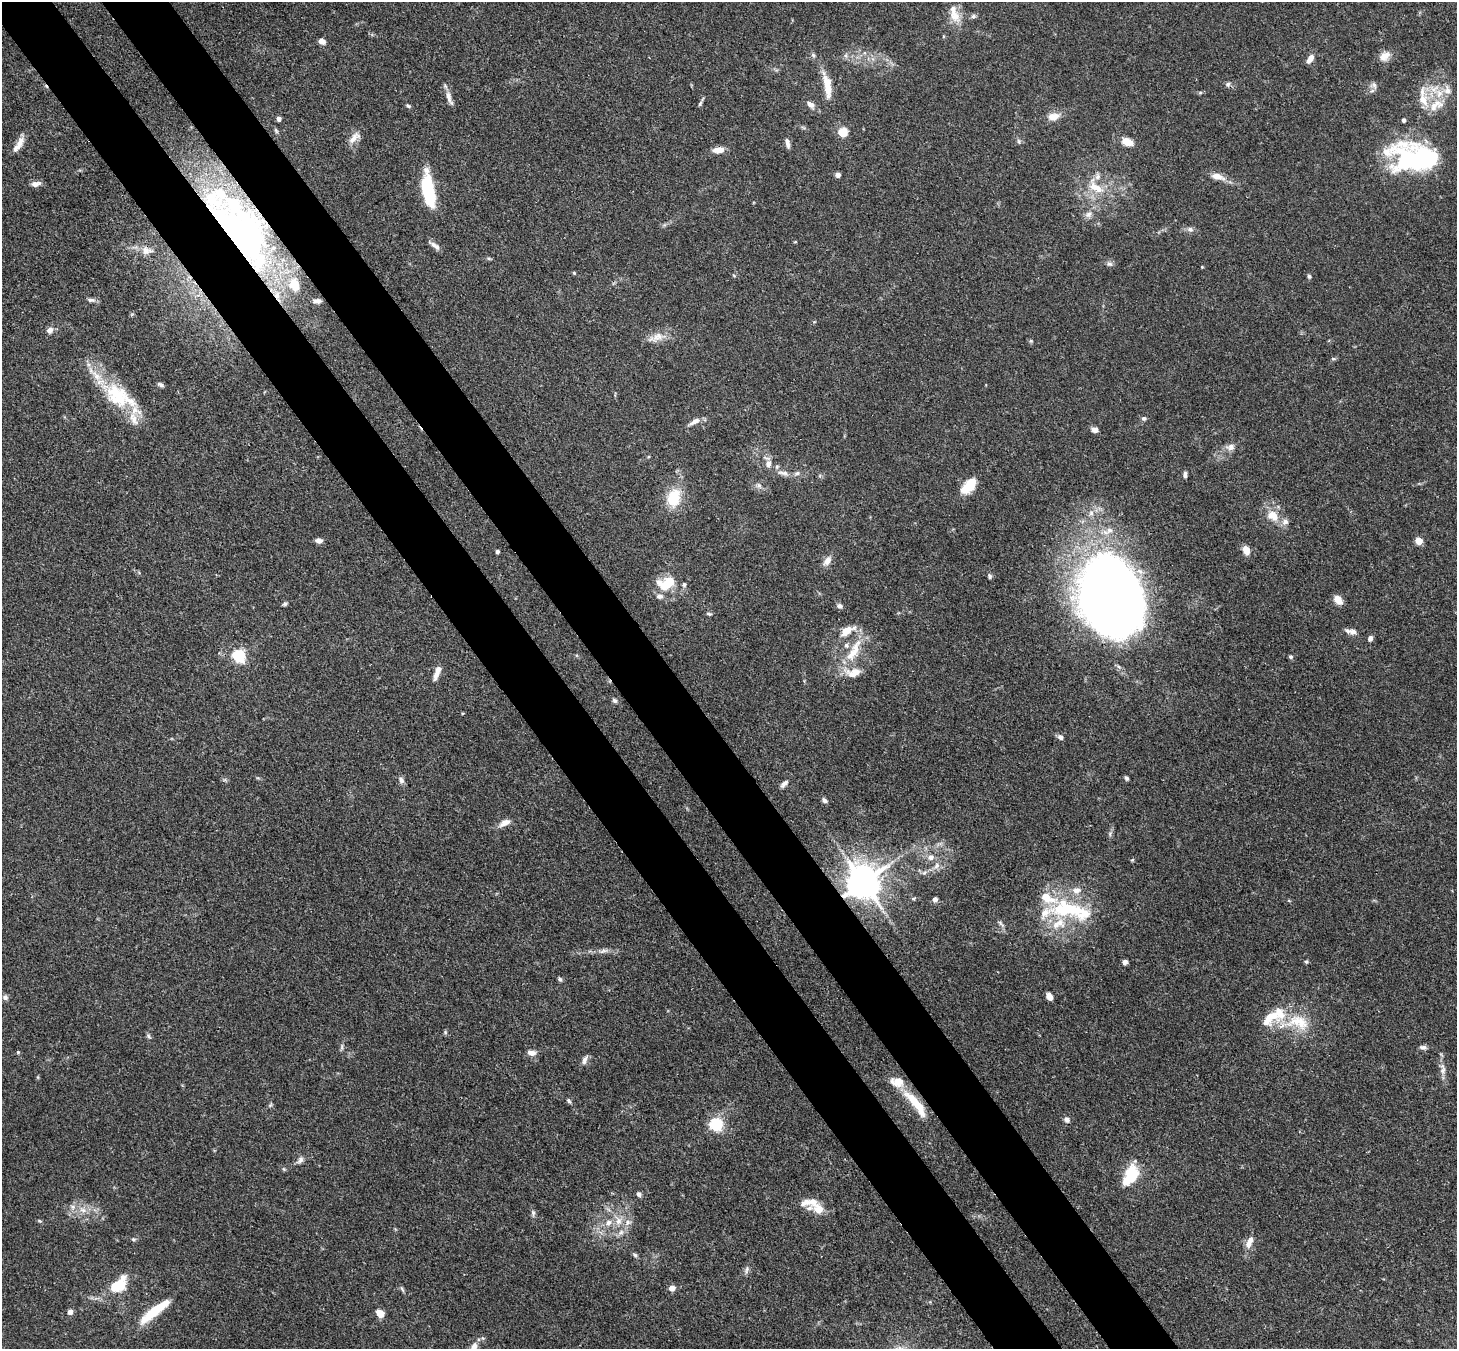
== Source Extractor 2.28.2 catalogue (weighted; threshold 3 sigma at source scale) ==
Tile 11 of 4 x 4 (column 3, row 3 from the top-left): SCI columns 2987-4441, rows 1558-2904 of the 5973 x 5945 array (HDU 1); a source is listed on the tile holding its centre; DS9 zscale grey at full resolution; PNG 1459 x 1351 px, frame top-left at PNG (2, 2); no overlay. Shown black and unused: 9% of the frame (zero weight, under 3 of 4 exposures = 7% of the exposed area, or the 3 px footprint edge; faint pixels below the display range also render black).
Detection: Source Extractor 2.28.2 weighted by HDU 2 'WHT'; one run over the whole footprint, this tile lists its part. Background 0.154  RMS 0.0047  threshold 0.021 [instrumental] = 3 sigma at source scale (4.5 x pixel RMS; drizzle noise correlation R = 1.50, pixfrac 1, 0.05/0.05 arcsec/px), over >= 5 px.
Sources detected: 174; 3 inside a brighter object's white glare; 2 cosmic-ray / hot-pixel residue — not listed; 30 inside a brighter listed object's ellipse — not listed separately; the other 139 listed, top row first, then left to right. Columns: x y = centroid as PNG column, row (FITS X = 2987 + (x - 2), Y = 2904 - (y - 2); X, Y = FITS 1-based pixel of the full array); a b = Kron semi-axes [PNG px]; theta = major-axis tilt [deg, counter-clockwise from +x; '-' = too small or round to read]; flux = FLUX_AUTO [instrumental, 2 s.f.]
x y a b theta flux
954 14 28 11 -71 7.1
973 16 7 5 22 1.1
322 41 7 5 -22 2.7
813 55 7 5 -47 0.9
1385 56 15 11 43 4.2
1310 58 11 6 58 3.2
827 85 33 9 -80 9.4
1374 85 11 8 -68 2
1200 93 6 4 19 0.62
1439 94 12 9 64 5.8
1423 97 32 11 -82 8.8
449 98 21 6 -70 3
700 104 7 4 63 0.84
810 104 10 6 -38 2.6
408 106 7 4 -31 0.78
1054 116 14 8 12 4.9
279 119 4 4 - 1.9
1404 120 4 3 - 1.3
843 132 8 7 - 9
354 138 21 9 42 4.2
1019 141 7 5 -82 0.91
1127 142 12 8 -21 5.5
787 143 12 5 -77 2.1
19 144 23 7 58 4.5
718 150 13 7 5 4.5
1414 159 49 33 -16 66
838 175 5 5 - 1.8
1217 176 19 8 -15 4.5
36 184 13 6 9 2.6
1096 187 28 13 -42 12
429 197 20 10 -90 20
1088 214 10 7 36 2.2
1190 229 9 7 -12 1.6
241 234 90 45 -51 160
795 242 5 3 - 0.39
433 245 13 6 -35 2
145 250 11 8 -85 2.7
1109 264 8 7 - 1.3
1202 267 4 3 - 0.39
574 273 5 4 - 0.54
734 276 6 3 -21 0.48
1309 276 6 4 -72 0.84
91 300 11 5 -4 1.5
317 301 11 6 0 2
50 330 9 7 43 2.2
658 337 16 11 20 5.1
1031 341 5 5 - 0.66
1333 359 6 4 -1 0.67
161 385 9 5 -28 1.2
119 396 47 25 -31 30
1144 418 7 5 -1 1
694 422 15 6 29 2.9
1095 430 7 5 -15 2.5
1231 447 11 9 3 2.7
768 464 10 8 70 2.6
783 473 18 6 -6 3
1185 475 8 4 88 1.3
759 485 9 7 -38 1.6
969 486 21 11 46 9.6
674 498 17 12 78 16
1273 516 18 14 -29 7.6
319 541 7 5 -5 2.3
1419 541 5 5 - 11
1246 550 8 6 -69 6.4
497 552 4 4 - 1.4
827 561 12 7 57 3.5
990 576 7 5 -70 0.89
667 582 18 11 24 15
684 584 5 5 - 0.99
1110 592 72 38 89 510
659 596 11 7 -10 1.9
1338 600 11 7 -50 3.9
285 604 6 5 - 0.84
839 606 8 6 -19 1.4
709 614 7 4 -14 0.77
847 630 21 9 30 6.3
1353 632 9 7 -3 1.9
1370 638 5 5 - 2.2
853 652 37 13 61 14
239 655 6 5 - 75
1291 657 5 5 - 0.79
436 675 13 7 73 2.7
614 700 7 5 -44 1.1
1060 737 7 6 - 1.5
1126 778 5 4 - 0.89
401 780 10 7 -56 1.7
784 784 13 6 45 1.8
824 800 8 5 -48 1.3
505 823 16 7 27 3.5
931 857 9 8 - 2.6
1132 860 5 4 - 0.5
937 866 9 7 54 2.3
924 873 7 4 19 1
863 882 10 9 - 1200
913 898 7 3 8 0.71
935 899 6 5 - 1.4
1067 909 48 20 3 33
1001 923 12 4 -43 1.1
603 951 14 5 16 2
1306 961 5 4 - 0.67
1125 962 5 5 - 1.7
560 979 6 5 - 0.84
1049 996 7 5 -68 3
5 997 8 6 -38 1.4
1299 1022 35 19 -14 18
445 1032 6 4 -73 0.64
149 1036 7 5 -59 0.91
1423 1047 9 5 -3 1.5
18 1052 4 4 - 0.5
531 1053 10 6 -13 2.7
585 1060 13 6 66 2
1443 1069 17 7 -85 3.4
569 1101 6 5 - 0.9
916 1103 42 10 -51 14
1067 1120 7 6 - 1.9
716 1124 6 6 - 76
300 1160 12 7 43 1.9
284 1169 5 5 - 0.64
1131 1176 22 12 60 20
639 1194 7 6 - 1.2
73 1207 8 7 - 1.9
819 1209 16 12 -50 6.1
83 1210 10 7 -16 2.7
533 1213 8 5 -90 1.2
618 1221 12 9 90 4.4
628 1222 9 8 - 2.3
608 1223 10 7 41 3
621 1232 8 6 44 1.7
133 1239 6 4 5 0.74
1250 1241 13 7 49 3.1
635 1255 7 5 -37 0.92
746 1270 11 4 84 1.3
118 1285 16 9 42 19
672 1288 7 6 - 2.8
402 1289 9 4 -55 0.89
155 1311 43 9 38 16
70 1312 5 5 - 2.4
380 1314 8 6 -48 5.5
474 1347 12 8 66 3.2
Overlapping masked pixels (flux is a lower limit): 3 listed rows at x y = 241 234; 863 882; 916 1103
Isophote crosses this tile's border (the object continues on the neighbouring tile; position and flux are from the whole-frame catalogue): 1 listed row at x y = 474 1347